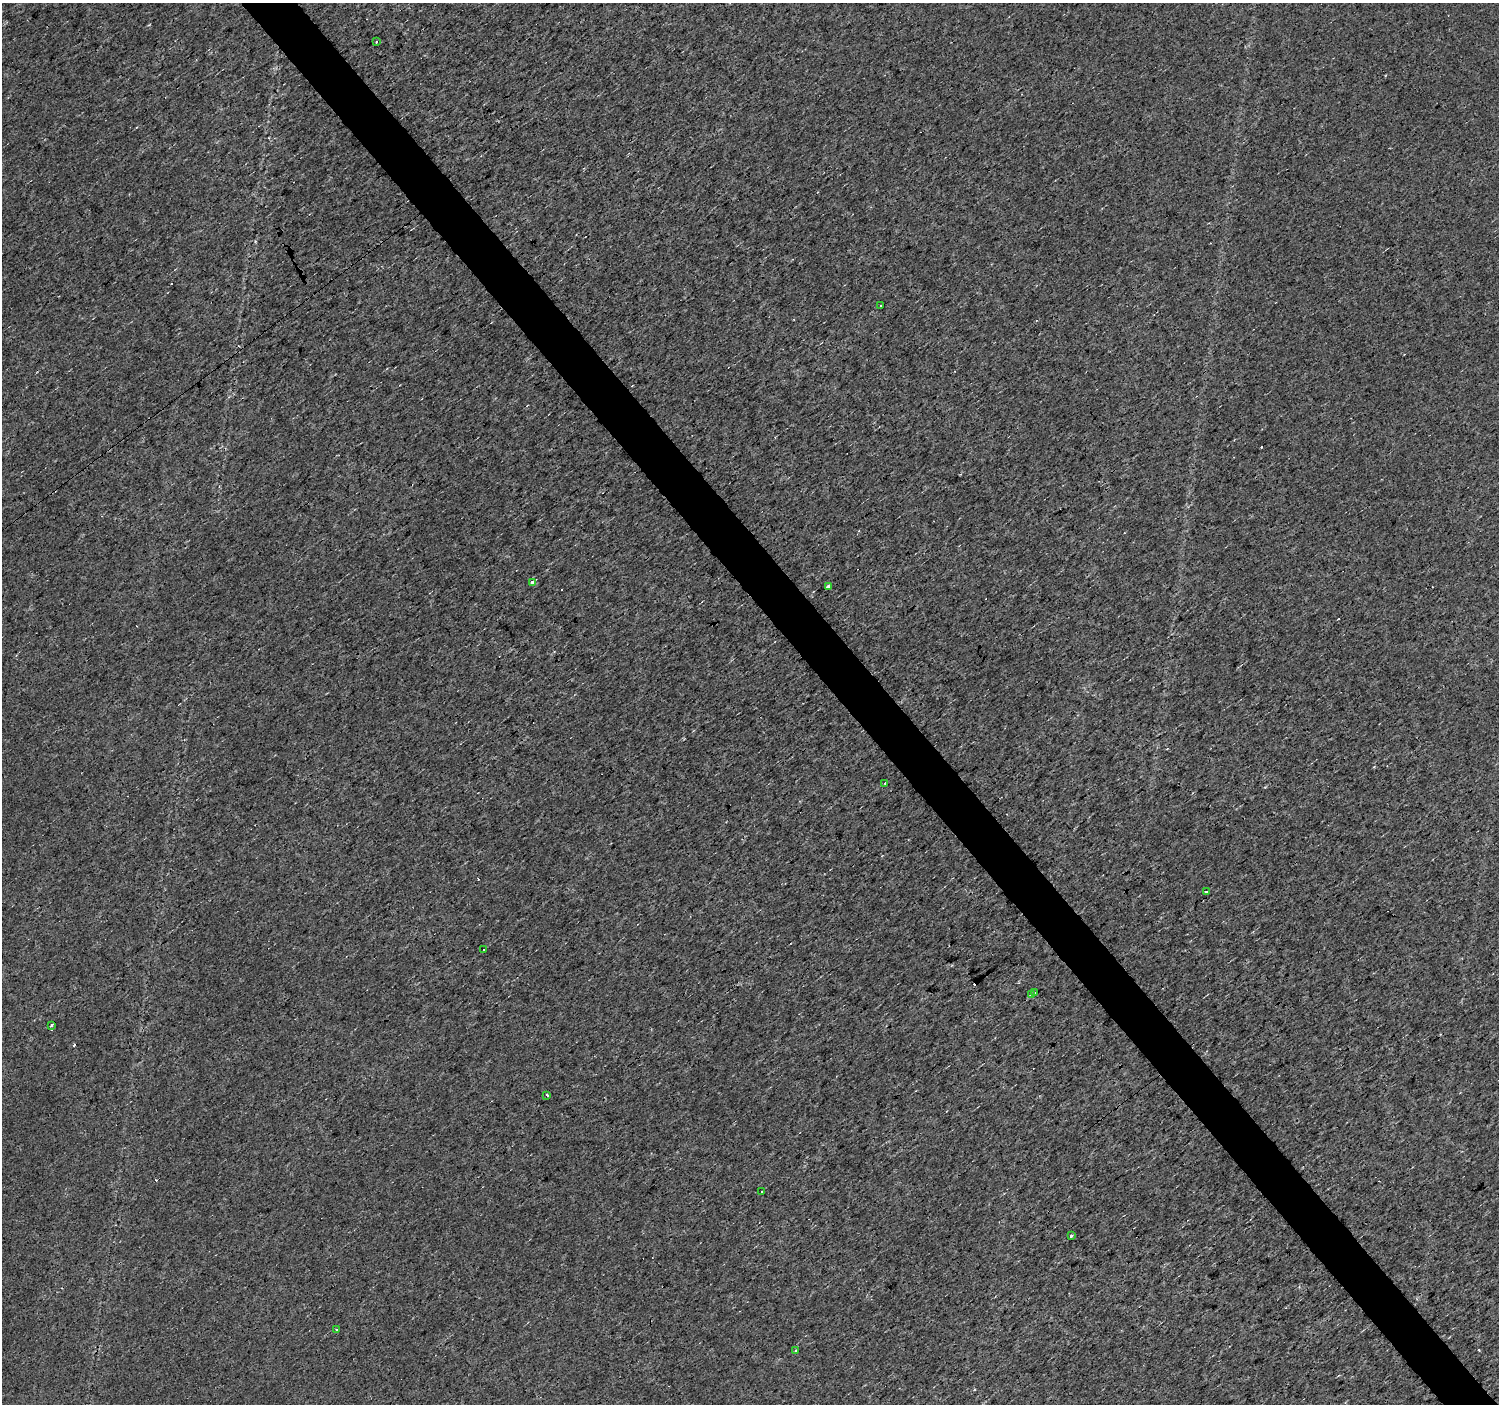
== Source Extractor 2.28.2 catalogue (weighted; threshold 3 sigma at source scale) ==
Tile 6 of 4 x 4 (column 2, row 2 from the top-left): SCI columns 1499-2995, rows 3000-4401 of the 5988 x 5937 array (HDU 1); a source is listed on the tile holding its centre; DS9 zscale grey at full resolution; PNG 1501 x 1406 px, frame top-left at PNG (2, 3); each listed source drawn as its Kron ellipse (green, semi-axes under 4 px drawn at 4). Shown black and unused: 4% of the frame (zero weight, under 3 of 4 exposures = <1% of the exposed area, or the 3 px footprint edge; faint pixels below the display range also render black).
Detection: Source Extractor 2.28.2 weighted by HDU 2 'WHT'; one run over the whole footprint, this tile lists its part. Background 0.0136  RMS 0.0034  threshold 0.0151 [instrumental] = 3 sigma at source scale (4.5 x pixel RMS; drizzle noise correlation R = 1.50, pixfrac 1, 0.0396/0.0396 arcsec/px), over >= 5 px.
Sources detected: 26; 11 cosmic-ray / hot-pixel residue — neither listed nor drawn; the other 15 listed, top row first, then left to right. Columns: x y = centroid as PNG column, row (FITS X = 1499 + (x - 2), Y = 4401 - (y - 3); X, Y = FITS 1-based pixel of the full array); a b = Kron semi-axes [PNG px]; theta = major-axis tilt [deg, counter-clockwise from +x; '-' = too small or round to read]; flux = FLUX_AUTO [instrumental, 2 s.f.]
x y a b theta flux
377 42 3 3 - 0.92
881 305 3 2 - 0.62
533 582 3 3 - 55
828 586 4 3 - 2.8
885 783 3 2 - 0.5
1206 892 3 3 - 1.1
484 949 3 3 - 0.66
1035 993 4 3 - 1.8
1031 995 3 3 - 0.7
51 1025 3 3 - 1.2
547 1095 3 2 - 0.61
762 1192 3 3 - 1.1
1071 1236 3 3 - 2.6
336 1330 3 3 - 1.8
796 1350 3 3 - 1.8